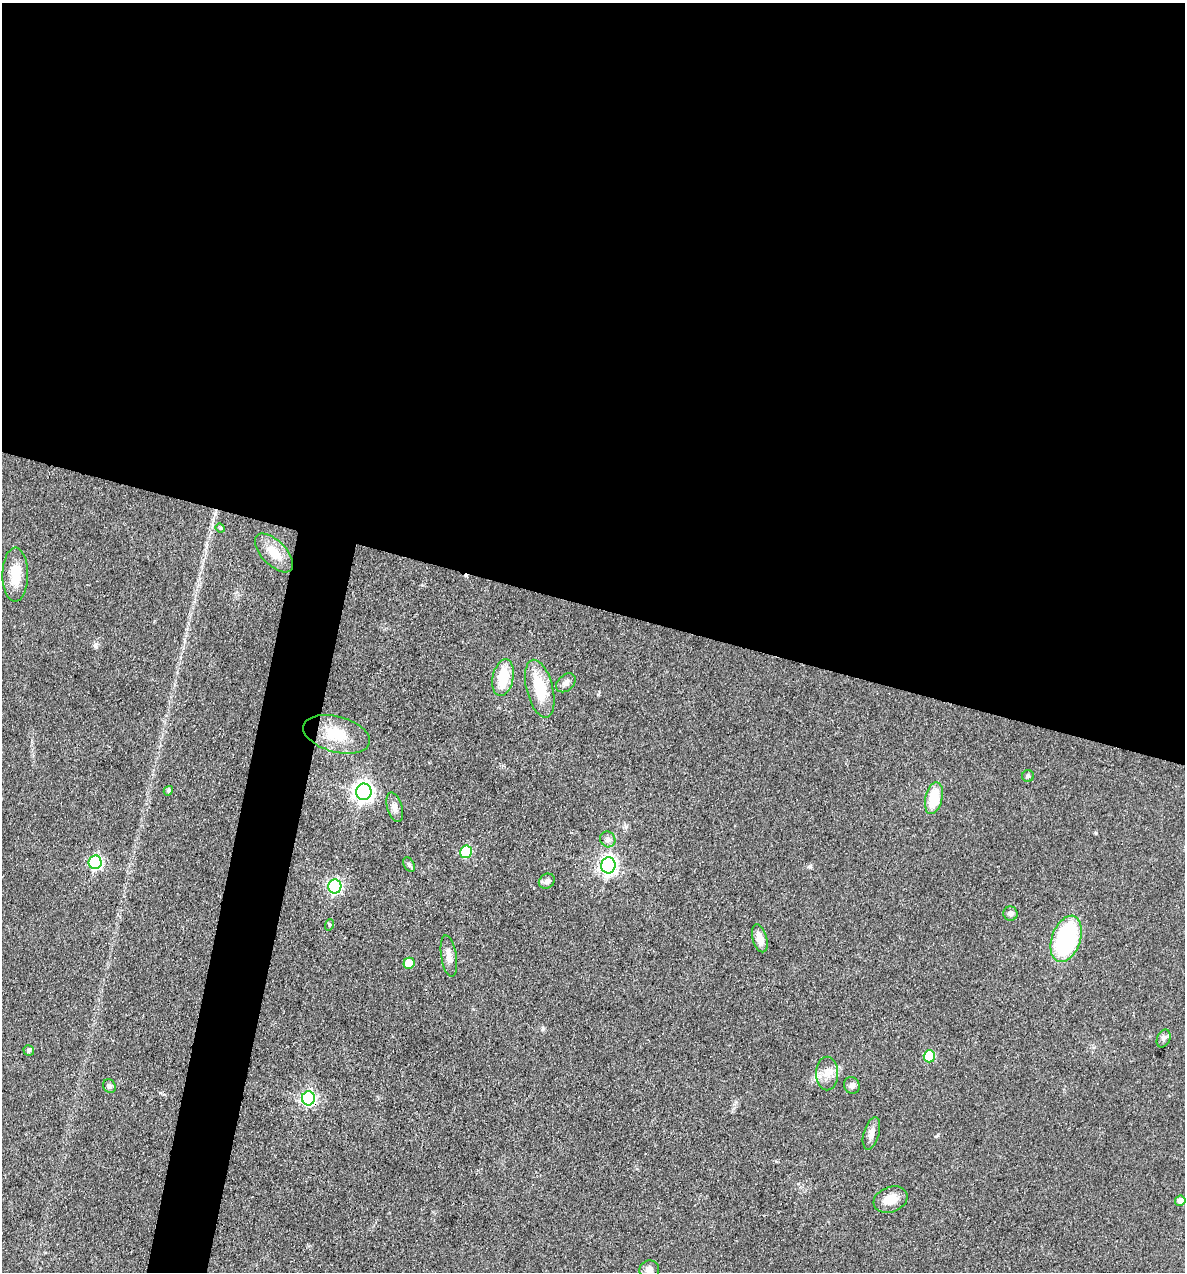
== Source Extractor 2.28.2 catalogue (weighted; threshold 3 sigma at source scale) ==
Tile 3 of 4 x 4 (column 3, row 1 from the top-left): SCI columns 2611-3793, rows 3811-5080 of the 5098 x 5081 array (HDU 1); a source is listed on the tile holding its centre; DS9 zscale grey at full resolution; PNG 1187 x 1274 px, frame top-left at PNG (2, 3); each listed source drawn as its Kron ellipse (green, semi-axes under 4 px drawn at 4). Shown black and unused: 51% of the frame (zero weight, under 3 of 4 exposures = <1% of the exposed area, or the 3 px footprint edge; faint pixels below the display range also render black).
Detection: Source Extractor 2.28.2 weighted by HDU 2 'WHT'; one run over the whole footprint, this tile lists its part. Background 0.078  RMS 0.0068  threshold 0.0305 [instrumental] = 3 sigma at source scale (4.5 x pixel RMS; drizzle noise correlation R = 1.50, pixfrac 1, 0.05/0.05 arcsec/px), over >= 5 px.
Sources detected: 38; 1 cosmic-ray / hot-pixel residue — neither listed nor drawn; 1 inside a brighter listed object's ellipse — not listed separately; the other 36 listed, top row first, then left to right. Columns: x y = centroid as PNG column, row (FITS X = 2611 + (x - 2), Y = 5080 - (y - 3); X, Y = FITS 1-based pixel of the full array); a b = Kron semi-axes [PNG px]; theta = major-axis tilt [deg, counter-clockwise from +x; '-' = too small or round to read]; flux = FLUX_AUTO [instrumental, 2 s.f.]
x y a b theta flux
220 528 5 4 - 0.92
274 553 24 12 -46 13
15 575 27 13 90 15
503 678 19 10 78 21
566 683 11 7 43 3.1
540 689 30 13 -76 25
337 734 34 18 -15 23
1028 776 6 6 - 1.3
168 791 5 4 - 1.4
364 792 8 7 - 370
934 798 16 8 77 21
395 807 15 7 -73 3.8
608 839 8 7 - 2.7
466 852 6 6 - 46
95 862 7 6 - 100
409 864 8 5 -63 1.5
608 865 8 7 - 290
547 881 8 7 - 2.8
335 886 7 6 - 120
1010 914 7 7 - 2.7
329 925 6 4 72 0.83
760 938 14 7 -74 6.7
1066 939 24 14 71 82
449 956 21 7 -81 5.6
409 963 6 5 - 13
1164 1038 9 6 66 1.9
29 1050 5 5 - 1.7
929 1056 6 5 - 34
827 1073 17 11 90 7.4
852 1085 8 7 - 2.6
109 1086 7 6 - 1.8
308 1098 7 6 - 140
871 1133 17 7 74 4.4
890 1200 17 12 21 11
1180 1201 5 5 - 3.8
649 1270 10 9 - 4.2
Overlapping masked pixels (flux is a lower limit): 1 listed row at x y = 308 1098
Isophote crosses this tile's border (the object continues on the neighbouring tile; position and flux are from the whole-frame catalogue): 1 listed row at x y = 649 1270
Unlisted compact peaks at least as high as the median listed source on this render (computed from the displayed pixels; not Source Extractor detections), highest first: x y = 95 646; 1096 833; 810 866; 936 1136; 543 1029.